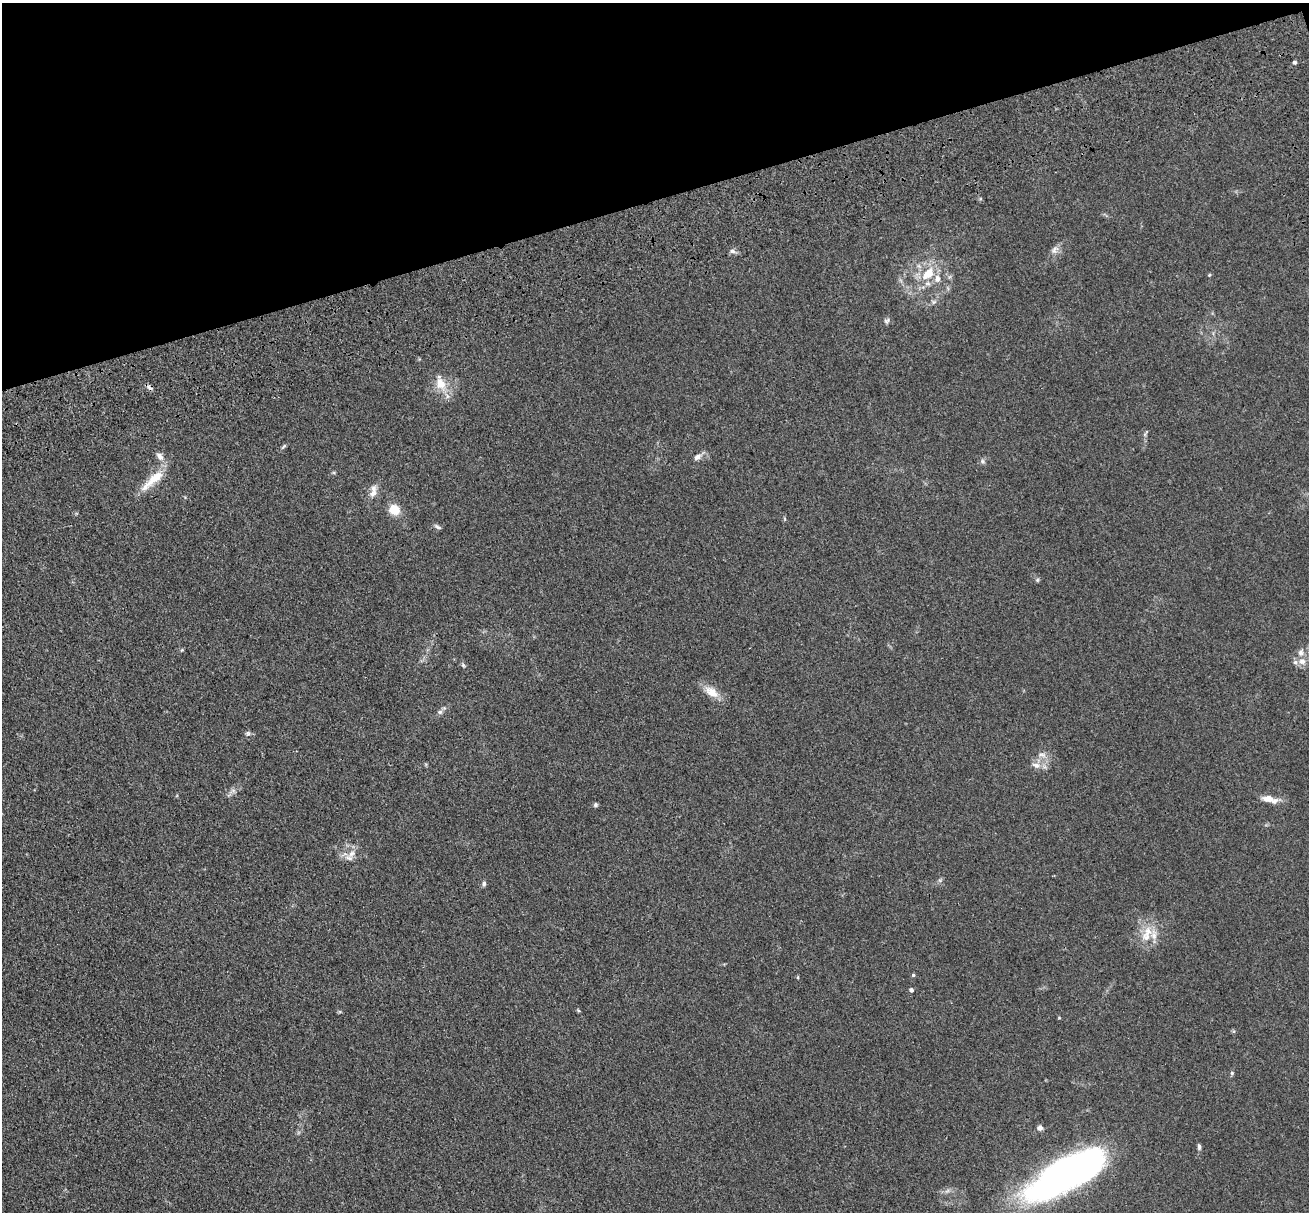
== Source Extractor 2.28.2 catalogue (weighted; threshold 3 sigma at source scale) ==
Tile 3 of 4 x 4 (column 3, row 1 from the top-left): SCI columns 2794-4100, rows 4066-5275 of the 5581 x 5561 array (HDU 1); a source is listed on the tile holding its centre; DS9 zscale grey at full resolution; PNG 1311 x 1214 px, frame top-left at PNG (2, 3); no overlay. Shown black and unused: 16% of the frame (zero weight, under 3 of 4 exposures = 11% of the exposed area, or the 3 px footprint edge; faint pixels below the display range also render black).
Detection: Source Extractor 2.28.2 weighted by HDU 2 'WHT'; one run over the whole footprint, this tile lists its part. Background 0.0493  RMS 0.0055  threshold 0.025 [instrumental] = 3 sigma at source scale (4.5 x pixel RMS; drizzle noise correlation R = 1.50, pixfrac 1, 0.05/0.05 arcsec/px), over >= 5 px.
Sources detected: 44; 1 inside a brighter object's white glare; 1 cosmic-ray / hot-pixel residue — not listed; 6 inside a brighter listed object's ellipse — not listed separately; the other 36 listed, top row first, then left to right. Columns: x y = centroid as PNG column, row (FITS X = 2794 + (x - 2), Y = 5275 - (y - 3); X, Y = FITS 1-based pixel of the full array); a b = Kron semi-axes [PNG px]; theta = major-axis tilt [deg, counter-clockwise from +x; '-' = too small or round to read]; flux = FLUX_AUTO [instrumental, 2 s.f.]
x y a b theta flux
1294 62 4 4 - 1.1
1055 250 13 8 60 2.8
732 251 8 6 -16 1.6
928 274 12 8 45 11
937 278 10 8 90 3.3
934 302 7 5 30 1.2
887 321 8 7 - 1.4
440 384 18 13 -61 9.1
284 446 9 4 45 0.99
160 456 12 7 -50 3.1
697 457 10 7 32 2.4
982 461 6 5 - 1.1
155 478 33 11 40 12
373 493 13 8 46 3.3
394 510 11 10 - 9.2
437 527 10 5 -29 1.3
1037 580 5 5 - 0.78
1302 661 10 9 - 3.8
463 665 6 4 -46 0.83
712 692 20 11 -36 7.5
440 712 7 6 - 1.3
248 733 7 6 - 1.1
1042 755 12 5 -11 2.3
1036 765 12 7 -15 3.2
1268 799 15 8 -5 5.1
595 805 6 5 - 0.93
352 854 12 8 45 3.7
484 884 7 5 89 1.2
1148 931 20 12 58 9.5
913 975 4 4 - 0.83
798 977 5 3 - 0.49
911 990 5 4 - 1.6
1232 1073 6 5 - 0.8
1040 1128 6 5 - 2.2
1199 1147 9 4 -86 1.3
1063 1178 91 29 30 200